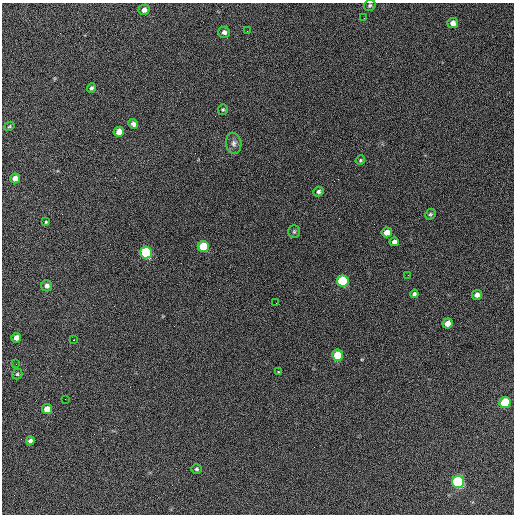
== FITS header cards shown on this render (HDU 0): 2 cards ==
NAXIS1  =                  512 / Axis length
NAXIS2  =                  512 / Axis length

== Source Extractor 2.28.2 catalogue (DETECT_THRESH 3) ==
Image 512 x 512 px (HDU 0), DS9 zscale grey, 1 PNG px = 1 image px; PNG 516 x 516 px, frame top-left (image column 1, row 512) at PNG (2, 3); each listed source drawn as its Kron ellipse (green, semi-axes under 4 px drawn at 4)
Background 674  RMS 27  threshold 82.5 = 3 sigma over >= 5 px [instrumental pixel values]
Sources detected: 41; all 41 listed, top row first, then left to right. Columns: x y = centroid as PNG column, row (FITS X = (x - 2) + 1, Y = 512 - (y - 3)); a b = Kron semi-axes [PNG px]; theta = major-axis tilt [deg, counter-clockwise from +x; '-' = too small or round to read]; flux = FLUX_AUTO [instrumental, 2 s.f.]
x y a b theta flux
370 5 6 5 - 3200
144 10 5 5 - 8500
364 18 2 2 - 1100
453 23 5 5 - 9100
247 31 3 2 - 1900
224 32 6 5 - 6700
91 88 5 4 - 3700
223 109 5 5 - 2700
133 124 5 4 - 6200
9 126 5 4 - 2100
119 132 5 5 - 17000
234 143 10 7 -80 7900
360 160 5 4 - 2100
15 178 5 5 - 15000
318 192 5 5 - 3900
430 214 6 5 - 2900
46 222 4 3 - 1700
294 231 6 5 - 3000
387 232 5 5 - 16000
394 242 4 4 - 5500
203 246 5 5 - 68000
146 252 6 6 - 200000
408 275 2 2 - 890
343 281 6 5 - 150000
47 286 5 5 - 7300
414 294 4 4 - 3800
477 295 5 5 - 7600
276 303 2 2 - 1200
448 323 5 5 - 16000
16 338 5 4 - 12000
74 340 3 2 - 1500
338 355 5 5 - 64000
16 364 2 2 - 1000
278 372 3 3 - 6700
17 374 5 5 - 2700
65 399 2 2 - 1000
505 402 5 5 - 99000
47 409 5 5 - 21000
30 441 4 4 - 5700
196 469 5 5 - 3500
458 482 6 6 - 320000